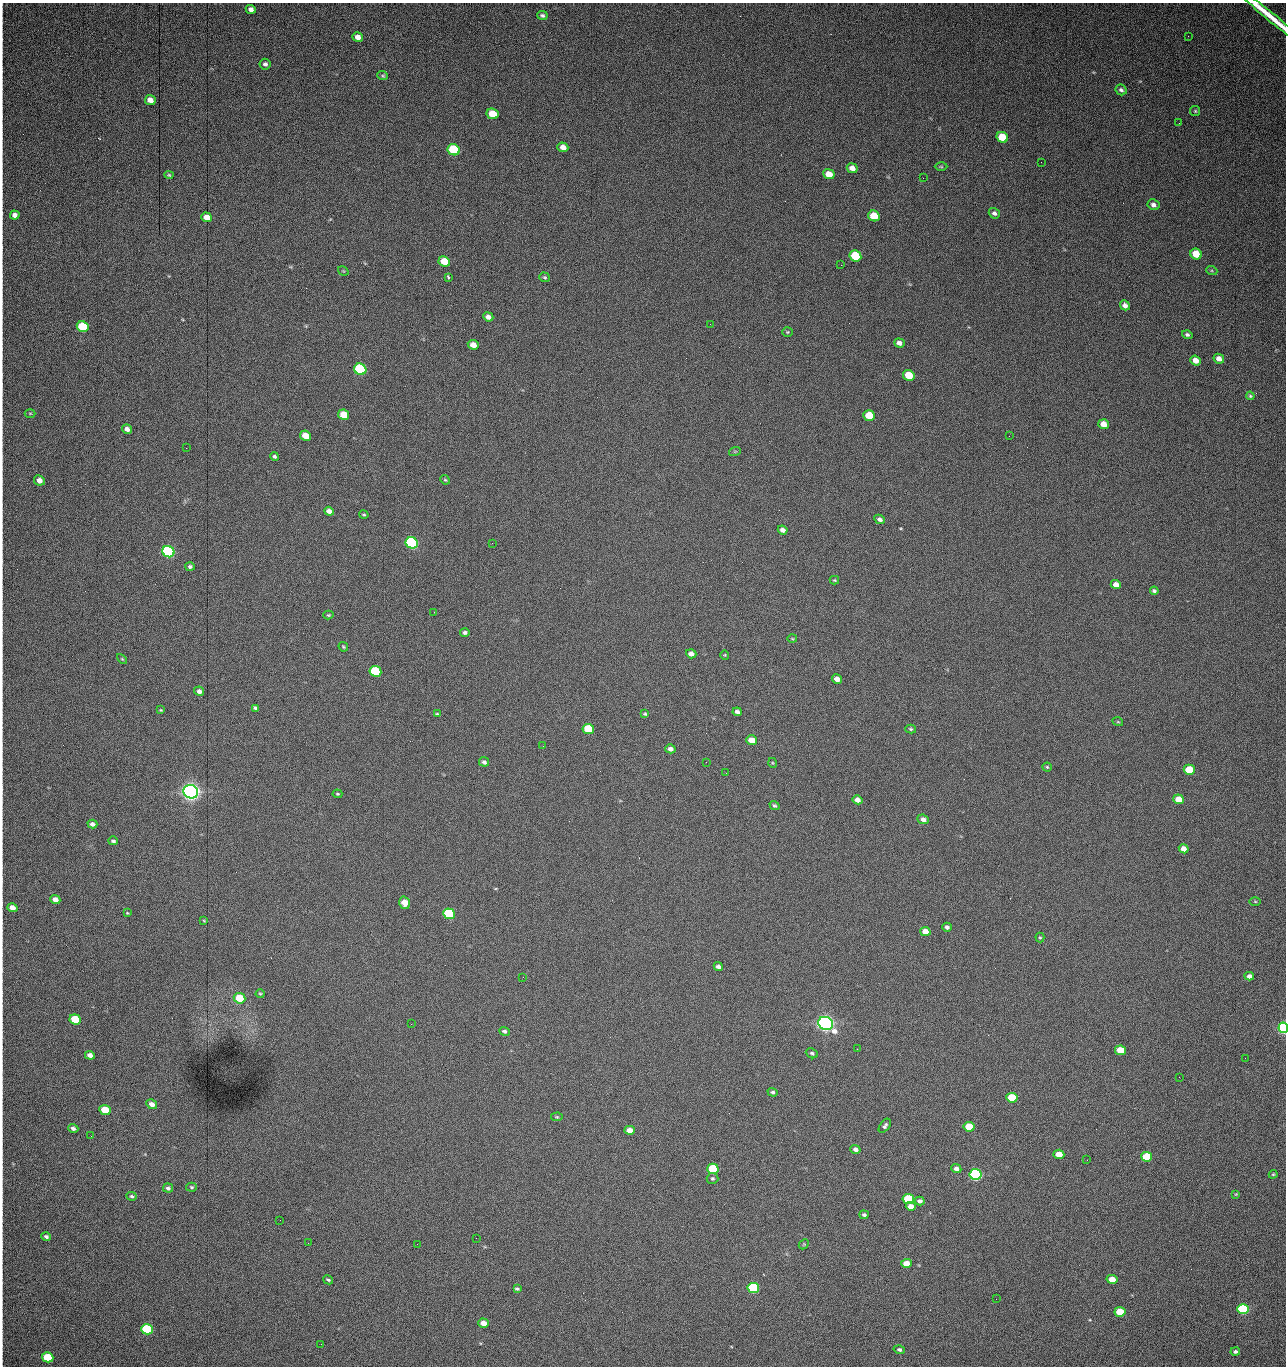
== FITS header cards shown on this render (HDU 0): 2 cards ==
NAXIS1  =                 1284 / length of data axis 1
NAXIS2  =                 1364 / length of data axis 2

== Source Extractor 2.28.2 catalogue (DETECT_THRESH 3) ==
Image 1284 x 1364 px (HDU 0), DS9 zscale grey, 1 PNG px = 1 image px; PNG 1288 x 1368 px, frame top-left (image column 1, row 1364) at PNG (2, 3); each listed source drawn as its Kron ellipse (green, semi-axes under 4 px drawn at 4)
Background 873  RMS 30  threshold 89.2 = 3 sigma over >= 5 px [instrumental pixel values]
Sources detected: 180; all 180 listed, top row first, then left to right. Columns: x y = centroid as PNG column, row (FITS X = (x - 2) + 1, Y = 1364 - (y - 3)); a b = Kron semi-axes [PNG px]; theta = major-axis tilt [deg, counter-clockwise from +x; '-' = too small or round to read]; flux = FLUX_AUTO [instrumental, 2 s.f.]
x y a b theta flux
251 9 5 4 - 7.7e+03
542 15 5 4 - 4.0e+03
1270 16 41 4 -40 5.5e+04
1188 36 2 2 - 8.1e+02
358 37 5 5 - 1.3e+04
265 64 6 5 - 5.2e+03
383 76 5 4 - 2.7e+03
1121 90 6 5 - 5.3e+03
150 100 5 4 - 1.5e+04
1195 111 5 5 - 2.5e+03
492 114 6 5 - 4.4e+04
1179 123 2 2 - 7.9e+02
1002 137 6 5 - 6.1e+04
563 147 5 4 - 1.4e+04
454 150 6 5 - 1.6e+05
1041 162 2 2 - 1.1e+03
941 167 6 4 -1 2.2e+03
852 168 5 4 - 1.3e+04
829 174 6 5 - 2.9e+04
169 175 4 4 - 2.3e+03
923 178 2 2 - 1.1e+04
1153 205 6 5 - 7.4e+03
994 213 5 5 - 6.1e+03
15 215 5 4 - 1.1e+04
874 216 6 5 - 5.2e+04
207 217 5 4 - 2.0e+04
1196 254 6 5 - 4.4e+04
855 256 6 5 - 1.0e+05
444 261 6 5 - 4.1e+04
841 265 2 2 - 1.7e+04
343 271 6 3 -33 1.9e+03
1212 271 5 3 - 2.5e+03
448 277 4 3 - 6.5e+03
545 277 5 4 - 3.1e+03
1125 305 5 4 - 8.2e+03
488 317 5 4 - 9.8e+03
710 324 3 2 - 2.3e+03
83 327 6 5 - 1.0e+05
787 332 5 4 - 2.3e+03
1187 335 5 4 - 3.9e+03
899 343 5 4 - 8.3e+03
473 345 5 5 - 1.6e+04
1219 359 5 4 - 1.1e+04
1196 360 5 4 - 1.6e+04
360 369 6 5 - 3.0e+05
909 375 6 5 - 5.8e+04
1250 396 4 4 - 2.8e+03
30 413 5 3 - 1.9e+03
344 415 6 5 - 3.8e+04
869 415 6 5 - 6.1e+04
1104 424 5 5 - 1.9e+04
127 429 5 4 - 9.1e+03
305 436 5 5 - 2.9e+04
1009 436 3 2 - 2.1e+03
186 448 2 2 - 2.7e+03
735 451 6 3 18 2.1e+03
275 456 4 4 - 3.8e+03
39 480 5 5 - 1.3e+04
445 480 5 4 - 2.4e+03
329 511 5 4 - 1.0e+04
364 515 5 3 - 2.3e+03
880 519 5 4 - 6.1e+03
783 530 5 4 - 8.9e+03
412 543 6 5 - 4.9e+05
492 543 3 2 - 1.8e+03
168 552 6 5 - 5.3e+05
190 567 5 4 - 4.2e+03
834 580 5 4 - 2.1e+03
1116 585 5 4 - 1.3e+04
1154 591 4 4 - 3.8e+03
434 612 2 2 - 9.9e+02
328 615 5 4 - 2.2e+03
465 632 5 4 - 4.5e+03
792 639 5 3 - 1.8e+03
343 647 5 4 - 2.4e+03
691 654 5 4 - 1.1e+04
725 655 4 4 - 2.0e+03
122 659 6 3 -45 2.2e+03
375 671 6 5 - 1.6e+05
837 679 5 4 - 1.5e+04
199 691 5 4 - 7.8e+03
255 708 4 3 - 3.9e+03
161 710 4 3 - 1.8e+03
737 712 5 4 - 6.1e+03
437 714 4 4 - 2.4e+03
645 714 4 3 - 2.7e+03
1118 722 5 3 - 1.9e+03
588 729 6 5 - 9.3e+04
911 729 5 4 - 2.8e+03
752 740 5 5 - 2.8e+04
543 746 3 2 - 2.3e+03
670 749 5 4 - 8.3e+03
484 762 5 4 - 4.7e+03
706 762 2 2 - 8.1e+02
773 763 5 3 - 1.8e+03
1047 767 4 4 - 2.5e+03
1189 770 5 5 - 7.6e+04
726 773 3 2 - 1.8e+03
191 792 7 6 - 1.7e+06
337 794 5 3 - 2.2e+03
1179 799 5 5 - 2.6e+04
857 800 5 4 - 1.1e+04
774 806 5 4 - 3.3e+03
923 819 6 4 -22 8.9e+03
92 824 5 4 - 6.9e+03
113 841 5 3 - 4.0e+03
1184 849 5 4 - 1.6e+04
55 900 5 4 - 1.3e+04
1255 901 6 4 -2 2.1e+03
404 903 6 5 - 2.8e+04
12 908 5 4 - 1.7e+04
127 913 3 3 - 1.8e+03
449 914 6 5 - 2.4e+05
204 921 4 3 - 1.6e+03
947 927 4 4 - 6.0e+03
925 932 5 4 - 1.9e+04
1040 938 5 4 - 2.2e+03
718 967 4 4 - 6.5e+03
1249 976 5 4 - 7.8e+03
523 977 3 2 - 1.5e+03
260 994 4 4 - 2.2e+03
240 998 6 5 - 6.4e+04
75 1019 6 5 - 7.6e+04
825 1023 7 6 - 1.4e+06
411 1024 2 2 - 3.7e+03
1283 1028 5 5 - 5.8e+05
504 1031 5 4 - 4.4e+03
857 1049 2 2 - 1.3e+03
1120 1050 5 4 - 4.9e+04
812 1053 6 4 -23 4.5e+03
90 1055 5 4 - 1.1e+04
1245 1058 2 2 - 1.2e+03
1179 1077 2 2 - 1.8e+03
773 1092 5 4 - 3.6e+03
1012 1098 5 5 - 8.9e+04
152 1104 5 4 - 1.3e+04
105 1110 6 5 - 6.7e+04
557 1117 6 4 5 2.3e+03
885 1126 8 5 54 5.1e+03
969 1127 5 5 - 7.3e+04
73 1128 5 4 - 6.1e+03
630 1130 5 4 - 2.1e+04
91 1136 2 2 - 1.6e+03
855 1149 5 4 - 7.4e+03
1059 1154 5 4 - 3.3e+04
1147 1157 5 5 - 9.9e+04
1087 1160 2 2 - 1.4e+03
713 1169 6 5 - 1.5e+05
956 1169 5 4 - 8.4e+03
975 1174 6 5 - 6.2e+05
1273 1174 4 4 - 2.3e+03
712 1178 6 5 - 3.8e+03
191 1187 5 4 - 3.0e+03
168 1188 5 4 - 4.8e+03
1236 1194 4 3 - 1.5e+03
132 1196 5 4 - 3.7e+03
908 1199 6 5 - 1.5e+05
920 1201 5 4 - 6.5e+03
911 1206 5 4 - 1.7e+04
864 1215 4 4 - 4.3e+03
280 1220 2 2 - 1.4e+03
46 1236 5 4 - 4.8e+03
476 1238 2 2 - 5.8e+03
308 1243 3 2 - 1.5e+03
417 1244 2 2 - 3.6e+03
804 1244 6 4 46 2.2e+03
906 1263 5 4 - 2.0e+04
1112 1279 5 4 - 2.7e+04
328 1280 5 3 - 3.0e+03
753 1288 6 5 - 3.0e+05
517 1289 4 3 - 3.4e+03
996 1299 2 2 - 1.7e+03
1243 1309 5 5 - 3.6e+05
1120 1312 5 5 - 7.8e+04
483 1323 5 4 - 1.9e+04
147 1329 6 5 - 2.4e+05
321 1344 2 2 - 9.7e+02
899 1350 5 4 - 4.5e+03
1235 1352 5 4 - 5.1e+03
48 1357 6 5 - 9.5e+04
At the frame edge (FLAGS 8, measured only in part): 2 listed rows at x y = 1270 16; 1283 1028

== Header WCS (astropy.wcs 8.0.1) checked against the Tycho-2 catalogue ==
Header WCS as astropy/WCSLIB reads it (CRVAL/CRPIX/CD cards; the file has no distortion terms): RA---TAN/DEC--TAN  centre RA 15:41:43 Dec +51:58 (235.43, +51.97 deg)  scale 1.26 arcsec/px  FOV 26.9' x 28.5'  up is +93 deg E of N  parity flipped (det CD > 0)
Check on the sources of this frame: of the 60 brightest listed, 11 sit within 2.0 arcsec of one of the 13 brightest Tycho-2 stars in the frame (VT <= 12.29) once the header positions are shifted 0.24 arcsec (0.19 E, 0.14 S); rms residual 0.98 arcsec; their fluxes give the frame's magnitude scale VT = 25.23 - 2.5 log10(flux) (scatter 0.19 mag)
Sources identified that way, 11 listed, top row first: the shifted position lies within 2.0 arcsec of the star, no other Tycho-2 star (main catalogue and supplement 1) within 4.0 arcsec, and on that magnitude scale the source's flux lands within +1.5 / -3 mag of the star's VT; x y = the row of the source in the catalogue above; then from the Tycho-2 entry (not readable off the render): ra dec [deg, ICRS J2000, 3 dp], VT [Tycho-2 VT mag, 2 dp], TYC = Tycho-2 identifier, HIP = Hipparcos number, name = IAU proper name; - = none
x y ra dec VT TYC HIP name
360 369 235.614 +52.064 11.61 3489-1132-1 - -
412 543 235.514 +52.049 11.19 3489-1407-1 - -
168 552 235.515 +52.133 11.12 3489-1380-1 - -
191 792 235.378 +52.130 9.31 3489-1322-1 76850 -
449 914 235.303 +52.042 11.52 3489-958-1 - -
825 1023 235.232 +51.912 9.59 3489-824-1 - -
975 1174 235.143 +51.862 10.97 3489-1016-1 - -
908 1199 235.131 +51.886 12.29 3489-908-1 - -
753 1288 235.084 +51.941 11.45 3489-1346-1 - -
1243 1309 235.062 +51.771 11.53 3489-1453-1 - -
147 1329 235.075 +52.152 11.74 3489-912-1 - -